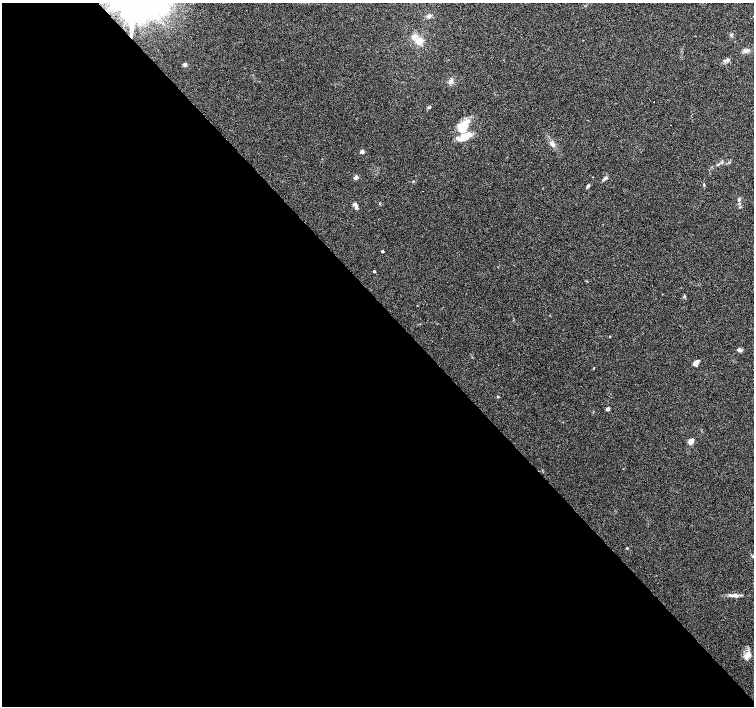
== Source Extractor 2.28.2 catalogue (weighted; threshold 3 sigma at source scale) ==
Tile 9 of 4 x 4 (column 1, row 3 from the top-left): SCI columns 1-1503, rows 1552-2958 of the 6015 x 5983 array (HDU 1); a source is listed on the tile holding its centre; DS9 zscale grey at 2 x 2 block average (1 PNG px = mean of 2 x 2 image px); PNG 756 x 708 px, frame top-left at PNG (2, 3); no overlay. Shown black and unused: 57% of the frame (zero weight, under 4 of 7 exposures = <1% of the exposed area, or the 3 px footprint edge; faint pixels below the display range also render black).
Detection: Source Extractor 2.28.2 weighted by HDU 2 'WHT'; one run over the whole footprint, this tile lists its part. Background 0.0919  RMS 0.0039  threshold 0.0158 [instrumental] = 3 sigma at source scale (4.09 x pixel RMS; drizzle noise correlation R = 1.36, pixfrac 0.8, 0.0396/0.0396 arcsec/px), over >= 5 px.
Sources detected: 43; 3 cosmic-ray / hot-pixel residue — not listed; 8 inside a brighter listed object's ellipse — not listed separately; the other 32 listed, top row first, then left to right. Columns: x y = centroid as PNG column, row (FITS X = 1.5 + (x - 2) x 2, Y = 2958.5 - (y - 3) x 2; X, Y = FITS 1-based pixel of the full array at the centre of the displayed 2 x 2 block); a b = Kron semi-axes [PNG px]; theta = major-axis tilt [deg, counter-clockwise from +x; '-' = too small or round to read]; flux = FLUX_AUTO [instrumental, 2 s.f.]
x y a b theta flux
429 16 6 5 - 2.1
731 35 3 3 - 1
419 41 8 7 - 7.7
746 51 8 4 -4 3.2
725 61 9 3 30 2.1
185 64 4 4 - 1.8
451 81 7 5 56 2.8
429 107 4 3 - 1.1
467 121 7 6 - 4.6
462 129 10 7 32 12
464 137 13 9 36 11
552 144 9 4 -58 3.1
362 152 3 3 - 5
722 162 3 3 - 0.91
356 177 6 4 83 1.7
605 178 7 3 33 1.9
704 185 4 2 - 0.67
588 186 6 3 54 1.5
739 200 4 4 - 1.4
739 204 3 3 - 0.73
356 205 8 4 -29 2.5
740 207 3 2 - 0.58
382 251 2 2 - 1.7
374 271 2 2 - 1.3
684 296 4 2 - 0.66
739 350 6 3 -11 2.6
696 363 6 4 50 5.7
498 397 3 3 - 0.63
607 409 3 2 - 4.7
691 441 3 3 - 15
735 596 8 5 -18 3
749 655 9 7 72 4.9